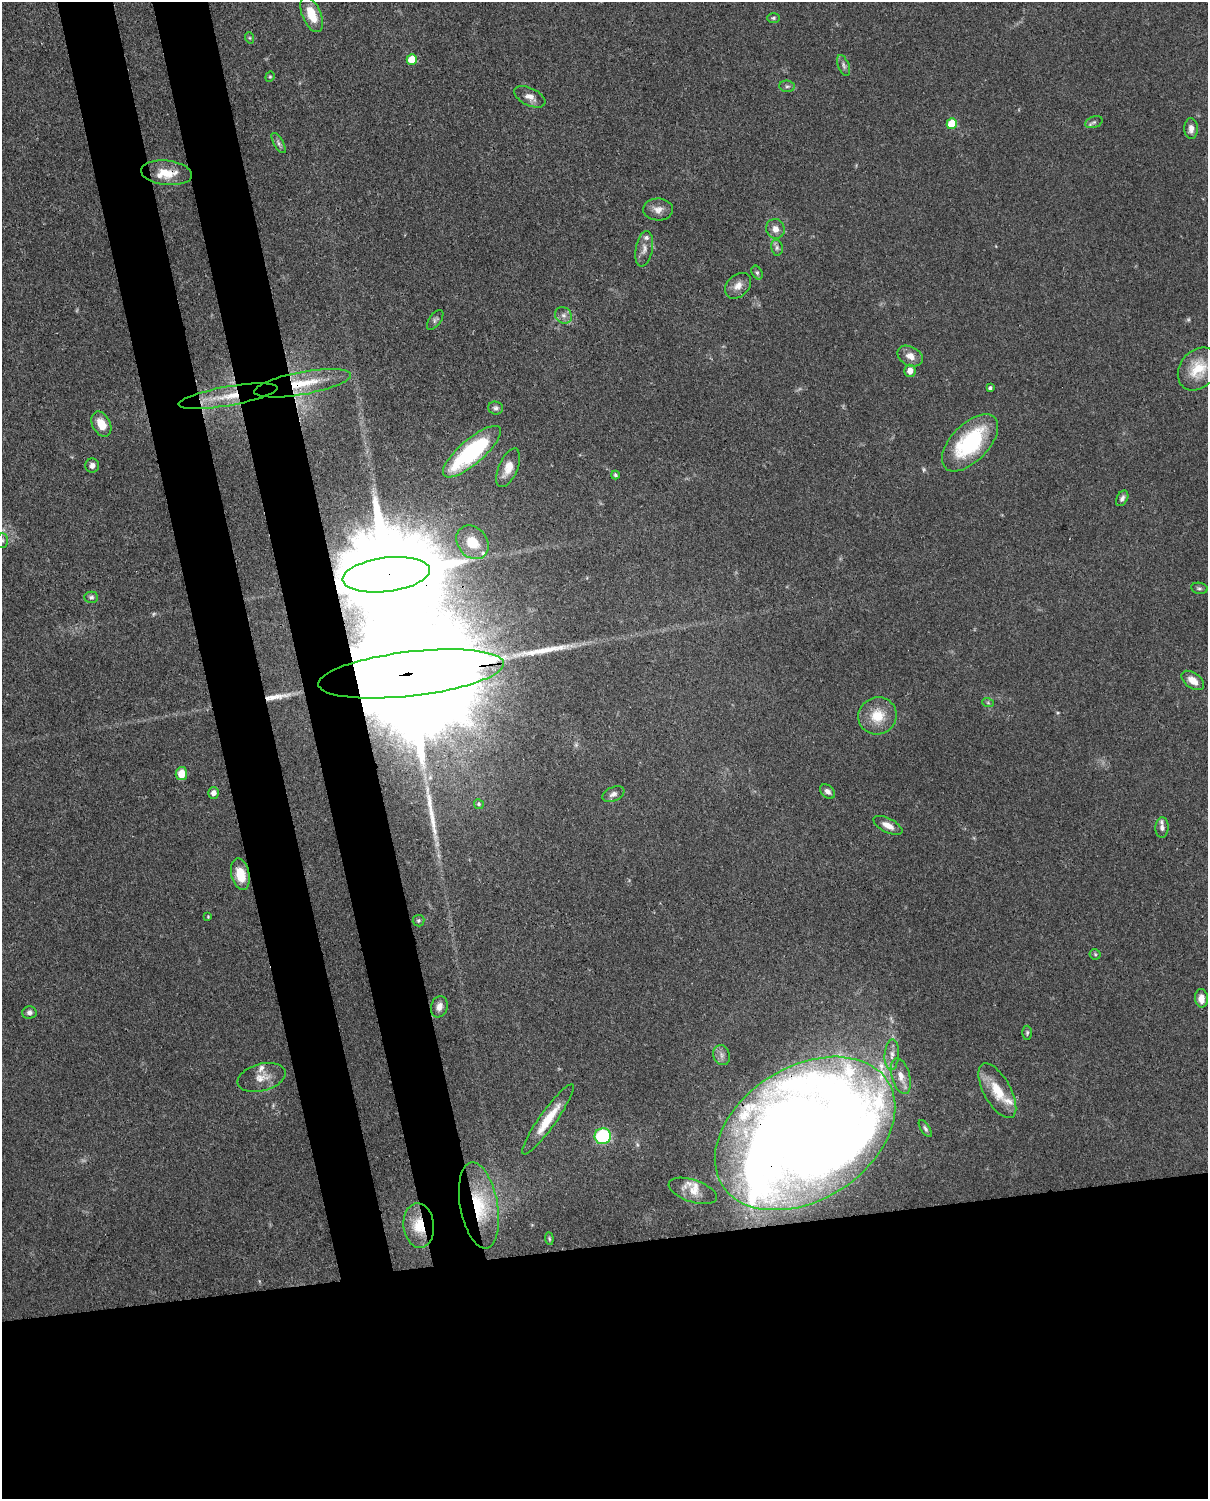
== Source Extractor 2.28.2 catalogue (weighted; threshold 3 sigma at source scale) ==
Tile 11 of 4 x 3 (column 3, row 3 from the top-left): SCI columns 2500-3705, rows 265-1761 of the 4999 x 4907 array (HDU 1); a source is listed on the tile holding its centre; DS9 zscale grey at full resolution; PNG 1210 x 1501 px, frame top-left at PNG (2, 2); each listed source drawn as its Kron ellipse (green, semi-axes under 4 px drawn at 4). Shown black and unused: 25% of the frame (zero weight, under 3 of 4 exposures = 7% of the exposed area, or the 3 px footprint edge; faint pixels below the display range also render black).
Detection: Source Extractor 2.28.2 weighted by HDU 2 'WHT'; one run over the whole footprint, this tile lists its part. Background 0.114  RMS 0.0042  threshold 0.0187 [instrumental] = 3 sigma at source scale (4.5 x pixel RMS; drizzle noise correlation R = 1.50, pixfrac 1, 0.05/0.05 arcsec/px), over >= 5 px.
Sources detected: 87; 2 too faint to see at this stretch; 1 inside a brighter object's white glare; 3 long thin detections or spike segments (spike, bleed or trail) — neither listed nor drawn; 9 inside a brighter listed object's ellipse — not listed separately; the other 72 listed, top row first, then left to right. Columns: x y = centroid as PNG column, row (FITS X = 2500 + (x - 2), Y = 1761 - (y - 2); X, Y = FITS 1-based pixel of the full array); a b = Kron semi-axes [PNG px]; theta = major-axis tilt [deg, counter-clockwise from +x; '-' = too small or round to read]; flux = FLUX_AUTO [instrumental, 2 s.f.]
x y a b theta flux
312 14 19 9 -67 9.5
773 18 6 5 - 0.73
250 38 6 3 -71 0.53
412 60 5 5 - 9.7
844 65 11 5 -68 1.4
270 77 5 4 - 0.55
787 86 7 5 -7 1
530 97 17 8 -26 3.2
1094 122 9 5 19 1.1
952 124 5 5 - 18
1191 129 10 7 -89 2.5
279 143 11 4 -59 1.2
167 173 25 12 -6 8.4
658 209 15 11 -2 3.4
775 229 10 9 - 3.2
777 248 8 6 -78 1.1
644 249 18 8 80 3
757 273 7 5 -63 0.91
738 286 15 10 43 3.7
563 315 9 7 -42 1.9
435 320 11 6 54 1.2
910 356 13 9 -28 3.8
1198 369 23 18 51 13
910 371 6 5 - 3.9
303 383 49 11 10 16
990 388 4 3 - 0.85
228 396 50 9 10 13
496 408 7 6 - 1.2
101 424 13 9 -62 6.5
970 443 35 18 46 40
472 452 37 12 41 47
92 465 7 7 - 1.9
508 468 21 9 67 5.7
615 475 4 3 - 0.69
1122 498 8 5 61 1.4
2 540 7 5 89 0.98
472 542 18 14 -51 15
386 575 44 17 7 15000
1199 588 8 5 -9 1
91 597 7 5 0 1
411 674 93 22 7 43000
1193 680 13 7 -35 4.4
988 703 6 3 -19 0.53
877 716 19 18 - 11
181 774 6 5 - 6.3
827 792 8 6 -43 1.8
213 793 6 5 - 2.3
613 794 12 7 24 1.8
479 804 5 5 - 0.7
888 825 16 7 -26 3.6
1162 828 10 6 87 1.6
240 874 16 9 -77 9.1
208 917 3 3 - 0.35
418 921 6 6 - 0.74
1095 954 5 5 - 0.63
1201 998 9 6 -86 3.5
439 1007 11 8 72 2.9
29 1012 7 6 - 1.3
1027 1033 7 4 89 0.72
722 1055 10 8 -71 2
892 1055 15 7 87 2.9
901 1076 18 9 -74 4.6
262 1077 24 13 15 5.7
997 1091 30 13 -61 12
548 1119 42 8 55 12
925 1129 10 4 -57 1
805 1133 98 66 32 920
603 1136 8 8 - 30
693 1191 25 11 -19 5.3
479 1205 43 18 -79 24
419 1226 22 15 -83 10
549 1238 6 4 -83 0.57
Overlapping masked pixels (flux is a lower limit): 8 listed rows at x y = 167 173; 303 383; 228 396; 386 575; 411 674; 805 1133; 479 1205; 419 1226
Isophote crosses this tile's border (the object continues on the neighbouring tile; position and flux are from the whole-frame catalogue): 1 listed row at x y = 2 540